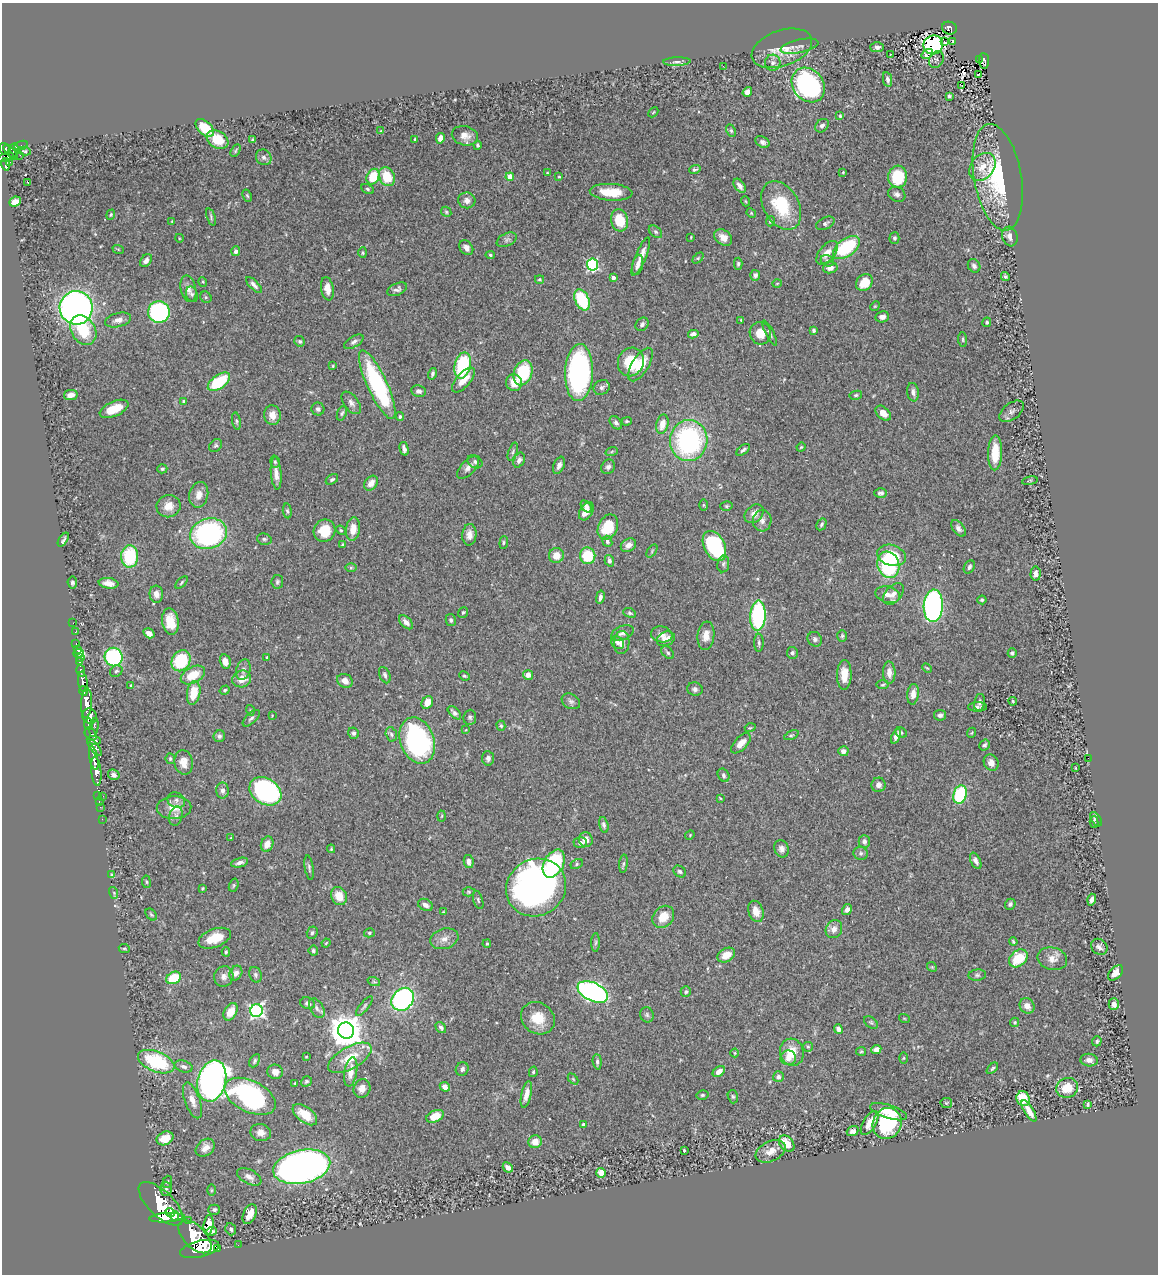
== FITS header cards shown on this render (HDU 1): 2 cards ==
NAXIS1  =                 1156
NAXIS2  =                 1272

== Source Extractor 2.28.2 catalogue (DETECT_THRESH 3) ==
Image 1156 x 1272 px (HDU 1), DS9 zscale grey, 1 PNG px = 1 image px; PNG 1160 x 1276 px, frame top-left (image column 1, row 1272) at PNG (2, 3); each listed source drawn as its Kron ellipse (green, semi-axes under 4 px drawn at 4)
Background 0.887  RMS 0.031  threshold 0.0934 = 3 sigma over >= 5 px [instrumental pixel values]
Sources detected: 479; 1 with non-positive FLUX_AUTO (blend fragments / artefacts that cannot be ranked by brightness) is neither listed nor drawn; the other 478 listed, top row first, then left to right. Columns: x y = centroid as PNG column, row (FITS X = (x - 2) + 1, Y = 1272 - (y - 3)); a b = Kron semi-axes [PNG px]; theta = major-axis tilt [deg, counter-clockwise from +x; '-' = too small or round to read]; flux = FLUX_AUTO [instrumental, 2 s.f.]
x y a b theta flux
949 28 7 6 - 180
953 41 3 2 - 1.6
944 42 3 2 - 4.7
933 45 10 9 - 230
799 46 19 6 12 14
877 47 7 5 3 6.5
782 48 31 18 19 46
927 54 6 3 34 57
890 55 4 2 - 1.5
936 59 9 7 61 6.8
979 59 3 2 - 18
984 61 8 5 -84 140
677 62 13 4 2 6.6
773 63 8 7 - 7.8
723 66 3 2 - 4.2
978 74 3 2 - 5.6
888 79 8 4 -79 6.9
808 85 18 15 -50 360
962 86 3 3 - 38
747 92 5 4 - 17
949 96 4 3 - 4.2
653 112 6 2 45 1.6
840 116 4 3 - 2.3
822 126 7 5 47 6.8
205 128 11 6 -43 58
381 131 3 2 - 1.3
731 131 6 4 -63 3.2
465 136 13 9 -14 16
440 138 5 4 - 14
415 139 4 3 - 1.7
218 140 11 8 -30 49
253 140 4 3 - 3.6
762 142 7 5 -28 7
477 145 4 3 - 3.6
21 146 7 3 24 61
5 149 6 5 - 630
14 150 7 5 79 430
24 151 6 4 -9 2.7
236 151 7 4 60 2.8
10 152 9 3 -48 480
20 155 2 2 - 11
6 157 8 3 19 290
264 157 8 7 - 7.2
10 162 2 2 - 7.6
6 164 6 3 -79 270
982 167 15 11 51 29
695 169 6 4 15 4.2
843 172 2 2 - 1.6
547 173 4 3 - 1.8
373 177 8 6 65 64
387 177 10 7 -68 58
510 177 4 4 - 43
559 177 4 2 - 1.6
898 177 11 9 83 88
998 177 54 23 -80 220
28 182 3 3 - 59
740 186 8 5 -55 9.7
367 189 6 4 -29 3.8
611 192 21 8 -4 44
897 194 9 7 -28 8.1
247 196 6 4 -62 3
467 200 8 8 - 10
15 201 6 4 25 12
745 201 5 3 - 1.8
781 205 26 17 -61 100
446 212 5 4 - 3
751 213 5 4 - 2.4
111 215 5 4 - 2.5
211 217 9 4 -71 3.6
620 220 11 8 -76 52
172 221 4 3 - 1.7
770 221 5 4 - 3.6
825 223 10 5 27 5.9
655 232 7 5 -41 4.5
691 237 3 2 - 1.4
723 237 10 7 -38 17
1010 237 10 7 -73 13
179 238 4 3 - 1.4
894 238 5 5 - 4.7
507 240 11 6 26 7
846 247 15 8 36 140
466 248 8 6 -52 10
118 249 6 3 -19 2.1
236 251 5 4 - 6.6
363 253 5 4 - 2.8
827 253 14 7 51 19
490 255 5 4 - 3
641 257 20 5 67 21
698 258 6 4 45 2.8
146 261 7 5 49 9.2
827 261 7 5 -29 4.8
593 264 6 5 - 250
738 264 6 4 89 3.6
638 265 10 5 77 9.7
974 266 7 5 -54 7.5
830 268 7 5 13 10
755 275 5 5 - 5.3
1005 276 5 4 - 3.5
613 278 4 3 - 8.6
539 279 4 3 - 2.4
203 282 5 3 - 2.1
777 283 5 3 - 1.9
864 283 9 7 48 37
254 285 10 4 -45 7.6
188 289 13 7 -77 13
327 289 12 6 -81 18
397 289 10 6 25 7.3
192 294 8 5 -69 4.9
206 297 6 5 - 3.3
582 300 11 7 -65 120
875 306 5 4 - 2.2
76 308 17 16 - 1000
159 312 11 11 - 290
882 317 7 5 9 9.3
118 320 13 7 14 11
741 320 4 2 - 1.8
987 322 5 4 - 3
642 324 7 6 - 6.4
83 330 16 12 -60 77
814 330 4 3 - 3.5
760 333 11 10 - 31
770 333 14 4 -63 5.1
693 334 5 4 - 9.6
963 339 7 4 -85 3.6
300 341 5 5 - 3.6
354 342 11 5 31 6.8
631 362 14 12 70 73
463 365 13 8 76 150
641 365 19 8 58 43
333 366 4 3 - 2.2
523 373 13 9 70 110
579 373 28 14 88 470
432 374 6 4 75 5.3
463 380 15 7 48 28
219 382 13 7 36 100
514 383 8 8 - 27
377 385 37 10 -65 260
602 387 8 7 - 6.9
419 391 7 6 - 6.7
913 392 9 6 -81 8.7
71 395 7 5 11 14
856 395 6 4 10 3.8
184 401 4 3 - 5.8
351 403 13 7 -53 9.6
114 409 15 7 23 37
318 409 6 6 - 6.5
1011 411 14 8 38 9.5
342 413 8 4 68 4.1
883 413 9 6 -43 17
272 415 10 8 -83 19
400 416 4 4 - 4.3
236 421 8 4 -79 3.7
627 421 5 3 - 3.1
616 423 7 5 -50 5.8
662 424 10 6 77 24
689 441 20 18 81 340
216 446 7 5 43 3.9
801 447 5 4 - 2.2
404 449 7 4 -75 7.9
743 450 8 4 36 4.9
612 451 6 4 20 3.3
513 452 9 4 70 5
995 453 17 7 88 50
519 460 8 5 66 7.2
275 462 6 5 - 3.9
475 462 8 6 -32 5.7
559 465 9 5 67 8.4
608 467 7 6 - 6.6
468 468 14 7 46 12
162 469 5 4 - 3.3
276 473 16 5 -85 16
332 479 7 4 32 3.9
1030 481 8 3 10 2.6
371 483 8 6 52 16
881 493 6 4 0 5.6
199 495 13 9 77 17
703 505 6 4 -89 2.8
168 506 12 11 - 23
726 506 6 5 - 3.3
586 507 7 4 -50 6.9
287 511 7 4 -83 3.7
586 511 10 6 59 20
754 514 11 8 44 15
762 521 10 9 - 12
821 524 6 4 60 4.6
608 527 13 9 66 68
958 528 9 5 -53 8
353 529 12 7 82 25
341 530 5 4 - 2.5
324 531 11 10 - 46
208 534 19 15 18 370
469 535 11 7 86 13
264 539 7 5 -15 4.2
63 540 8 3 57 3.9
607 541 6 5 - 4.7
504 542 6 4 84 3.1
343 545 4 3 - 3.1
628 545 8 6 32 12
714 546 16 10 -63 230
652 551 7 4 55 3.3
892 555 15 10 -18 62
130 556 11 8 88 120
556 556 7 7 - 25
588 556 8 7 - 72
609 561 6 4 -73 6.8
723 564 8 6 81 4.7
888 565 13 11 -71 190
969 567 7 5 58 5.5
351 568 6 4 1 2.4
1035 574 7 5 84 9.4
182 582 7 3 47 2.9
277 582 7 5 82 4.2
72 583 6 4 -85 4.8
108 583 10 5 -8 14
156 594 8 7 - 12
893 594 13 8 49 13
888 595 12 8 -14 14
600 597 7 4 78 7.8
982 600 4 4 - 3.2
933 606 16 9 86 650
463 612 5 4 - 2.7
630 613 7 4 -20 3.7
758 616 15 7 87 230
451 620 6 5 - 4.5
170 622 13 8 -82 36
406 622 8 5 -46 10
73 623 2 2 - 7.8
75 632 3 2 - 11
149 633 6 4 -33 10
622 633 12 7 23 10
662 634 11 8 -9 12
706 636 14 8 83 20
842 636 6 5 - 3.3
666 639 9 7 25 19
815 639 8 7 - 7.5
622 642 11 8 87 16
76 643 3 2 - 19
618 643 7 5 -48 6.5
759 643 9 5 90 4.9
77 649 3 2 - 11
79 653 5 4 - 97
668 653 7 5 -45 4.2
792 653 6 5 - 4.3
1012 653 5 4 - 3.9
113 657 9 9 - 220
267 657 3 3 - 2.3
81 658 3 3 - 15
181 661 11 9 60 110
80 662 3 3 - 160
225 662 7 5 -77 16
927 668 5 3 - 2.2
243 670 10 7 74 8.3
81 671 6 4 -77 360
116 671 6 5 - 4.2
889 673 11 6 -88 15
193 675 13 8 28 42
385 675 8 5 -65 6
528 675 5 4 - 15
844 675 15 7 88 28
464 676 5 3 - 3
242 679 9 8 - 23
345 681 8 6 -29 14
83 682 10 4 -81 1900
883 685 6 4 5 2.9
131 686 4 3 - 3.7
695 689 7 6 - 7
225 690 5 4 - 3.4
84 691 5 3 - 690
194 693 12 6 80 44
913 694 10 5 83 15
571 701 10 7 -31 7.2
1013 701 4 3 - 2.3
427 702 7 5 58 20
979 702 8 5 78 6.1
86 703 15 5 87 3900
978 707 9 5 0 6.2
250 710 5 3 - 1.8
454 713 8 4 -44 7.2
940 715 6 5 - 5.5
90 716 8 7 - 1700
272 716 2 2 - 1.3
470 717 7 6 - 5
251 718 10 5 42 5.9
89 724 5 4 - 560
501 726 5 4 - 3.4
94 727 10 4 80 240
750 728 5 3 - 2.1
466 730 3 3 - 1.6
901 732 6 5 - 3.3
354 733 6 5 - 4.9
971 733 5 3 - 1.8
91 734 7 5 -55 660
391 734 7 5 -74 5
791 735 8 4 25 3.3
219 736 6 5 - 5.6
896 736 8 4 64 10
94 740 7 3 -9 650
417 741 24 17 -70 390
741 743 12 6 47 18
985 745 6 5 - 4.8
94 747 10 4 -53 730
843 751 5 5 - 9.9
94 758 12 4 -79 1700
488 758 7 6 - 8.1
1088 758 2 2 - 32
170 759 5 4 - 4
184 762 12 9 -80 21
991 763 8 7 - 13
1076 768 3 2 - 1.3
96 771 14 5 -84 2300
114 775 6 5 - 7.1
723 775 7 5 -59 5.1
878 785 7 7 - 10
223 790 8 6 87 8.1
265 791 17 12 -32 310
98 795 2 2 - 19
960 795 9 6 73 150
103 796 2 2 - 70
720 798 3 2 - 1.7
176 800 9 7 -27 8.1
99 801 3 2 - 30
100 807 2 2 - 14
174 808 17 11 3 28
176 816 10 6 75 7.5
442 816 5 3 - 2.2
102 819 2 2 - 13
1096 819 8 4 -54 4.3
1094 822 6 3 -76 3.6
604 825 8 4 -76 5.2
690 835 5 4 - 2.1
231 837 4 2 - 1.4
586 840 7 6 - 15
864 841 6 5 - 7.1
580 843 7 5 1 7.8
267 844 8 6 69 17
331 849 4 3 - 2.5
782 849 9 7 -68 9
861 853 7 6 - 4.9
976 861 9 4 -64 7.9
469 862 6 5 - 11
239 863 8 4 13 8.9
554 863 15 9 61 120
577 864 6 4 29 3.4
623 864 9 4 85 4
309 868 12 4 -81 5
680 871 7 5 -35 4.8
112 875 4 2 - 2.6
146 882 6 3 -82 2.4
234 885 7 4 73 3.6
536 887 31 28 31 900
202 888 3 3 - 1.9
469 892 6 4 -1 2.8
114 893 6 3 -73 2.7
339 896 9 7 -63 31
478 900 9 4 -72 4
1092 900 6 4 75 8
1010 904 6 5 - 5.5
425 905 8 5 -26 11
847 909 6 4 58 10
756 911 11 7 -72 23
443 912 3 2 - 1.4
151 915 7 4 -49 3.2
663 917 12 9 47 35
834 929 9 8 - 13
312 933 6 5 - 4.6
369 933 5 4 - 3.1
215 938 17 9 20 44
444 939 14 10 17 16
596 942 9 4 89 4.5
1013 942 4 3 - 2.9
326 943 5 3 - 1.8
487 944 4 3 - 3
1099 947 9 7 -39 7.6
124 949 5 3 - 2.6
313 951 5 4 - 3.7
226 952 4 4 - 3.3
726 955 9 6 29 26
1018 958 10 7 42 71
1052 959 15 11 -13 18
932 967 5 4 - 2.7
236 973 8 6 62 10
1115 973 9 5 45 22
255 975 8 6 -70 5.5
977 975 9 5 6 5
224 976 10 9 - 12
174 978 8 6 27 68
374 982 6 4 -19 3.3
593 992 16 9 -25 620
686 992 5 5 - 3.8
403 999 12 10 48 360
308 1003 7 5 -19 6.2
1114 1004 6 5 - 8.7
364 1006 12 4 51 4.8
1027 1006 8 7 - 15
317 1008 11 6 -59 7.7
256 1011 6 6 - 490
231 1012 9 6 61 27
647 1015 8 6 -70 5.1
538 1018 18 15 -38 44
904 1018 5 3 - 1.9
871 1022 8 5 -38 3.8
1015 1022 5 4 - 3
441 1027 6 4 -51 5.3
838 1029 5 4 - 7.7
346 1030 8 8 - 4300
1097 1041 5 4 - 4.5
808 1047 5 4 - 3
876 1049 5 4 - 13
861 1051 5 4 - 2.7
792 1052 14 11 -75 42
735 1053 4 4 - 2
306 1057 3 2 - 1.7
350 1058 24 11 29 49
788 1058 8 7 - 16
903 1058 5 3 - 2.1
1089 1060 9 6 -6 11
255 1061 7 4 61 3.8
156 1062 19 10 -22 150
597 1062 8 4 -85 5.2
184 1066 9 5 -17 7.1
992 1068 7 4 46 3.5
462 1069 7 6 - 7.9
275 1072 8 7 - 12
351 1072 15 6 80 21
533 1072 5 4 - 2.9
719 1072 7 4 36 15
778 1077 5 5 - 7.5
573 1079 6 4 -46 2.6
212 1081 21 14 75 1100
306 1081 6 5 - 3.4
295 1083 3 2 - 1.8
445 1087 5 4 - 12
362 1088 9 8 - 15
1067 1088 11 10 - 45
526 1094 13 5 78 17
702 1095 6 4 14 3.4
250 1096 28 15 -26 310
733 1097 7 5 -73 3.6
1023 1099 7 6 - 50
192 1100 19 7 -70 19
946 1103 6 5 - 2.9
1088 1104 4 3 - 3
1029 1111 12 4 -58 20
889 1112 19 6 -17 38
305 1115 14 7 -38 36
435 1116 9 6 23 33
870 1123 13 6 59 25
887 1123 16 14 63 140
583 1125 4 3 - 5.4
853 1131 6 5 - 9.3
261 1132 10 8 -12 13
165 1138 9 6 25 35
535 1142 7 6 - 17
787 1143 9 6 -49 39
205 1148 10 8 40 14
684 1150 3 3 - 2.1
771 1151 16 10 25 21
302 1167 29 16 12 1100
508 1167 5 4 - 8.6
601 1173 5 5 - 26
249 1177 13 7 -27 12
167 1182 6 4 70 2.9
166 1189 7 6 - 5.1
211 1190 5 3 - 2.3
161 1204 28 12 -44 9700
214 1210 6 5 - 5
170 1212 5 3 - 1200
250 1214 10 6 67 24
175 1216 5 3 - 1000
167 1218 18 4 4 4500
188 1221 3 2 - 110
209 1225 10 5 82 12
231 1229 6 5 - 5
211 1231 5 4 - 6.2
195 1237 20 11 -45 7200
238 1245 2 2 - 7.7
217 1248 3 3 - 16
200 1249 20 8 14 5700
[1 non-positive-flux detection neither listed nor drawn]